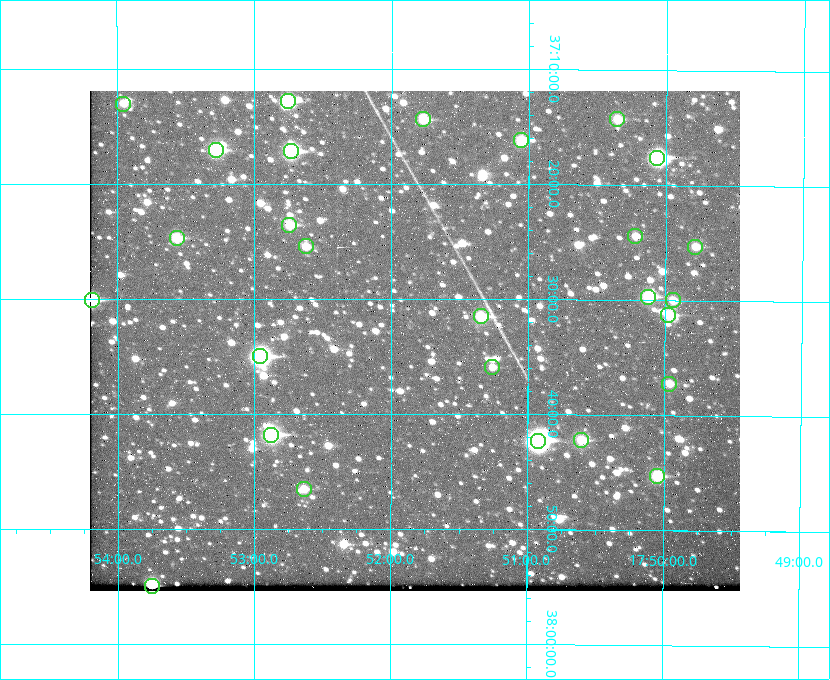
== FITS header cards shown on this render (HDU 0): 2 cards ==
NAXIS1  =                  650 / Width of table row in bytes
NAXIS2  =                  500 / Number of rows in table

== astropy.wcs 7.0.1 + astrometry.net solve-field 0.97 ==
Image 650 x 500 px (HDU 0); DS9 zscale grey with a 90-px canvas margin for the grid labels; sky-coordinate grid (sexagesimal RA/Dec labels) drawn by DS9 from the SOLVED WCS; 27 Tycho-2 reference stars matched to detected sources circled (green)
Header WCS: none
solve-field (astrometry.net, Tycho-2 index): SOLVED blind (the file carries no WCS)
Solved WCS: RA---TAN-SIP/DEC--TAN-SIP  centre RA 17:51:50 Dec +37:34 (267.96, +37.56 deg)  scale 5.22 arcsec/px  FOV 56.5' x 43.5'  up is +180 deg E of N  parity flipped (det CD > 0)
(file carries no celestial WCS; the grid is the blind solution)
Tycho-2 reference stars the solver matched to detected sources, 27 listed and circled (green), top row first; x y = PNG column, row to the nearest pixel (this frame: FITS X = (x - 90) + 1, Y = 500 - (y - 91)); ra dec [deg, ICRS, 3 dp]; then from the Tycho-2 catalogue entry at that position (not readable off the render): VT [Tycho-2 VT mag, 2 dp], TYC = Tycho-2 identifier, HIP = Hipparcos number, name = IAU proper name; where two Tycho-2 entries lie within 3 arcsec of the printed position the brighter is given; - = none
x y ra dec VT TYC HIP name
288 101 268.189 +37.213 9.71 2620-542-1 - -
123 104 268.489 +37.217 11.29 2620-732-1 - -
423 119 267.943 +37.240 10.39 2620-505-1 - -
617 119 267.589 +37.238 11.09 2619-212-1 - -
521 140 267.764 +37.270 10.17 2620-784-1 - -
216 150 268.319 +37.285 9.88 2620-536-1 - -
291 151 268.183 +37.286 8.98 2620-786-1 87506 -
657 158 267.517 +37.293 8.96 2619-379-1 - -
289 225 268.186 +37.393 10.44 2620-175-1 - -
635 236 267.555 +37.408 11.50 2619-358-1 - -
177 238 268.392 +37.412 10.60 2620-800-1 - -
306 246 268.156 +37.424 11.25 2620-712-1 - -
695 247 267.445 +37.422 11.17 2619-451-1 - -
648 297 267.531 +37.495 10.07 2619-274-1 - -
92 300 268.547 +37.501 9.83 3089-1021-1 - -
673 300 267.485 +37.500 11.33 2619-40-1 - -
668 315 267.494 +37.522 10.35 3088-270-1 - -
481 316 267.836 +37.525 9.96 3089-889-1 - -
260 356 268.239 +37.584 8.64 3089-755-1 - -
492 367 267.815 +37.598 11.54 3089-1081-1 - -
669 384 267.491 +37.621 11.40 3088-1284-1 - -
271 435 268.219 +37.697 8.93 3089-671-1 - -
581 440 267.652 +37.703 11.04 3089-693-1 - -
538 441 267.730 +37.705 8.13 3089-1203-1 87349 -
657 476 267.512 +37.755 10.10 3089-2332-1 - -
304 489 268.159 +37.775 11.22 3089-2245-1 - -
152 586 268.439 +37.916 9.61 3089-2268-1 - -